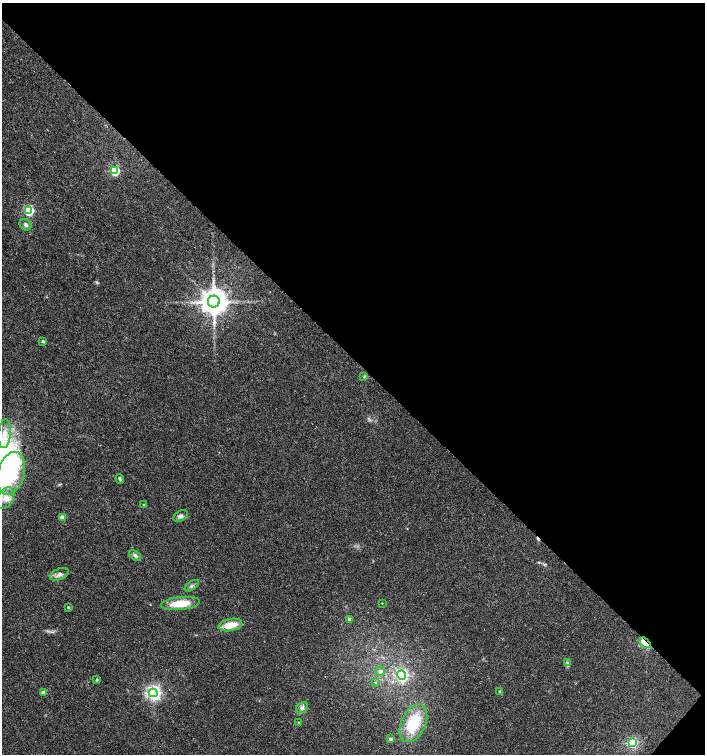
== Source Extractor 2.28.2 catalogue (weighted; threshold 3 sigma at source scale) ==
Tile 8 of 4 x 4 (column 4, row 2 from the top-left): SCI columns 4452-5857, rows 3005-4507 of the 6023 x 6017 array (HDU 1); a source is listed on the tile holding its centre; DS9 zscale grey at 2 x 2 block average (1 PNG px = mean of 2 x 2 image px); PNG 707 x 756 px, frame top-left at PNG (2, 3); each listed source drawn as its Kron ellipse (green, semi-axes under 4 px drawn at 4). Shown black and unused: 48% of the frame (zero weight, under 3 of 4 exposures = <1% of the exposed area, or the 3 px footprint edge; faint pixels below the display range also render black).
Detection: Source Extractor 2.28.2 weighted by HDU 2 'WHT'; one run over the whole footprint, this tile lists its part. Background 0.0228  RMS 0.0029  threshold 0.0129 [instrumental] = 3 sigma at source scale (4.5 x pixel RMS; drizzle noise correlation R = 1.50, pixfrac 1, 0.0396/0.0396 arcsec/px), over >= 5 px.
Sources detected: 36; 1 cosmic-ray / hot-pixel residue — neither listed nor drawn; the other 35 listed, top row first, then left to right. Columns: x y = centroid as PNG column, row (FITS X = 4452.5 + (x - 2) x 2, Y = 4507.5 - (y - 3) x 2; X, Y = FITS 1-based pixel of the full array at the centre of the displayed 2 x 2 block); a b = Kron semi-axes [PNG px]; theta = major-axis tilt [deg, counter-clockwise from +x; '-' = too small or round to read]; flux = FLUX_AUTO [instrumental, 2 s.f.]
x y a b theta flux
115 171 4 3 - 63
29 211 3 3 - 57
26 225 6 5 - 1.8
214 302 6 6 - 1100
43 341 3 2 - 0.98
364 377 3 3 - 0.61
5 434 14 6 84 8
11 473 22 13 74 28
120 479 5 2 - 0.99
5 498 12 8 58 7.2
144 505 2 2 - 0.41
180 516 8 5 29 2.2
62 517 3 3 - 3
135 555 7 4 -36 1.7
59 574 10 5 23 3
192 586 8 3 33 1.5
180 603 19 6 6 16
382 603 2 2 - 0.31
68 607 3 3 - 0.82
349 620 3 3 - 2.3
230 625 12 6 11 11
645 643 6 3 -41 35
567 663 4 2 - 0.72
380 671 5 4 - 2
402 675 5 4 - 130
97 680 3 2 - 0.61
375 682 2 2 - 0.44
500 691 3 3 - 0.59
43 693 3 3 - 4.9
153 693 4 4 - 210
302 708 6 4 37 2.1
299 722 3 3 - 0.5
413 723 20 12 65 27
391 739 3 3 - 1.7
632 742 4 4 - 77
Overlapping masked pixels (flux is a lower limit): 1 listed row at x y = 645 643